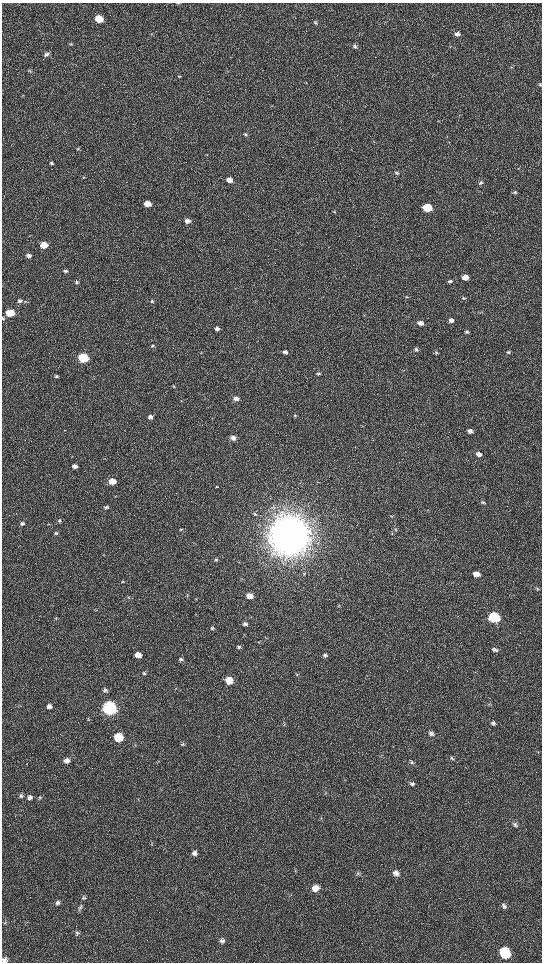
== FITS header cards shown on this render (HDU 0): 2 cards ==
NAXIS1  =                 1080 / length of data axis 1
NAXIS2  =                 1920 / length of data axis 2

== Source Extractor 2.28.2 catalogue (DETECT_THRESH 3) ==
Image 1080 x 1920 px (HDU 0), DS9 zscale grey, zoomed out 1/2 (1 PNG px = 2 x 2 image px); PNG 544 x 964 px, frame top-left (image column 1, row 1919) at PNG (2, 3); no overlay
Background 517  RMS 35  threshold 106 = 3 sigma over >= 5 px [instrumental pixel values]
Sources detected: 141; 2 cannot appear on this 1/2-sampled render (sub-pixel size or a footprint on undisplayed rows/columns) and are not listed; the other 139 listed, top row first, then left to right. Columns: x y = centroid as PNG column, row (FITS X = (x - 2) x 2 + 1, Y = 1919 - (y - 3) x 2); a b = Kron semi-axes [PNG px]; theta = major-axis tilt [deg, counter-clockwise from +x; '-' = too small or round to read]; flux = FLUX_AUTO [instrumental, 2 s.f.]
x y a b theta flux
178 3 5 2 - 5.3e+03
99 19 5 4 - 2.0e+05
315 22 5 4 - 1.0e+04
152 34 4 3 - 5.1e+03
457 34 6 5 - 2.7e+04
70 43 4 2 - 4.4e+03
355 46 5 5 - 1.5e+04
46 54 7 4 22 2.0e+04
30 71 5 4 - 1.1e+04
228 71 3 2 - 3.7e+03
179 76 4 3 - 7.1e+03
540 85 5 4 - 9.9e+03
22 95 4 3 - 5.4e+03
439 121 3 2 - 3.5e+03
245 134 5 4 - 1.3e+04
449 142 3 2 - 4.1e+03
78 149 4 3 - 5.5e+03
52 163 4 3 - 9.6e+03
397 173 5 5 - 1.4e+04
84 177 4 3 - 6.6e+03
229 180 5 4 - 5.9e+04
480 182 6 5 - 1.5e+04
515 192 5 4 - 1.1e+04
147 204 5 4 - 1.0e+05
427 207 5 4 - 3.9e+05
334 211 4 3 - 7.1e+03
187 221 5 4 - 3.2e+04
44 245 5 4 - 1.5e+05
29 256 5 4 - 2.9e+04
66 271 4 3 - 1.3e+04
465 277 5 4 - 6.5e+04
450 281 5 4 - 1.3e+04
77 282 5 4 - 1.2e+04
406 297 4 2 - 5.0e+03
463 298 5 4 - 9.2e+03
20 301 5 4 - 1.5e+04
25 301 5 4 - 7.9e+03
152 301 5 4 - 1.1e+04
10 313 5 4 - 3.0e+05
3 318 4 3 - 8.5e+03
451 320 6 4 -1 2.8e+04
420 323 5 4 - 4.4e+04
217 329 5 4 - 2.6e+04
467 332 5 4 - 1.2e+04
152 346 4 3 - 9.9e+03
416 350 5 4 - 1.4e+04
285 352 5 4 - 2.5e+04
436 352 5 4 - 9.7e+03
509 352 5 4 - 9.5e+03
201 353 3 2 - 4.3e+03
83 358 5 4 - 9.5e+05
318 374 4 4 - 1.2e+04
56 376 5 4 - 1.3e+04
389 382 3 2 - 2.2e+03
173 386 4 3 - 6.9e+03
236 399 5 4 - 3.3e+04
181 401 3 2 - 3.2e+03
294 415 4 3 - 5.5e+03
150 417 5 4 - 3.1e+04
362 426 3 2 - 3.5e+03
470 431 6 4 -12 2.6e+04
233 438 5 4 - 5.3e+04
479 454 6 4 -16 2.8e+04
75 466 5 4 - 3.9e+04
112 481 5 4 - 1.3e+05
318 482 3 2 - 3.6e+03
216 487 4 3 - 4.1e+03
115 496 3 2 - 3.4e+03
483 502 6 4 -2 1.3e+04
106 507 5 4 - 1.5e+04
255 514 5 4 - 1.0e+04
391 516 4 3 - 5.5e+03
59 521 5 4 - 1.3e+04
22 523 5 4 - 1.4e+04
48 524 4 3 - 5.4e+03
181 529 4 4 - 8.8e+03
395 530 5 3 - 8.2e+03
56 533 5 4 - 1.2e+04
289 536 15 14 - 2.4e+07
216 560 4 4 - 8.9e+03
304 574 5 4 - 8.4e+03
477 574 5 4 - 6.9e+04
242 579 4 2 - 3.9e+03
122 581 4 3 - 6.4e+03
537 588 5 4 - 9.2e+03
187 595 4 2 - 4.9e+03
250 596 5 4 - 7.0e+04
128 597 3 3 - 5.7e+03
196 599 4 3 - 5.4e+03
96 610 3 2 - 4.2e+03
494 617 6 5 - 9.7e+05
56 618 4 3 - 6.6e+03
245 624 5 4 - 2.0e+04
212 628 5 4 - 1.2e+04
266 638 3 2 - 3.8e+03
259 642 3 2 - 3.9e+03
239 647 5 4 - 1.4e+04
495 650 6 4 -31 2.0e+04
138 655 5 4 - 8.8e+04
325 655 5 5 - 1.6e+04
181 659 5 4 - 1.6e+04
144 673 4 4 - 1.0e+04
297 674 4 4 - 8.5e+03
229 680 5 4 - 2.0e+05
176 688 3 3 - 4.3e+03
105 690 5 5 - 1.8e+04
489 705 5 3 - 7.6e+03
49 706 5 4 - 3.2e+04
109 708 6 5 - 3.7e+06
88 719 4 3 - 5.9e+03
493 723 6 5 - 2.0e+04
431 734 7 5 -28 2.4e+04
118 737 5 5 - 4.6e+05
183 744 5 4 - 1.0e+04
538 752 3 2 - 3.7e+03
381 755 3 2 - 4.6e+03
452 758 4 4 - 9.7e+03
67 761 6 5 - 3.9e+04
412 762 6 5 - 1.4e+04
412 784 6 5 - 1.9e+04
21 796 5 5 - 1.4e+04
30 797 6 5 - 2.3e+04
40 798 5 4 - 9.6e+03
321 818 4 2 - 5.2e+03
515 825 6 5 - 1.8e+04
194 853 5 5 - 2.7e+04
295 870 3 3 - 5.9e+03
358 873 6 4 -65 1.3e+04
396 873 7 6 - 3.9e+04
315 888 8 6 44 6.5e+04
84 898 5 4 - 1.1e+04
58 903 7 5 61 2.1e+04
80 906 7 4 55 1.6e+04
504 906 7 5 -65 2.0e+04
5 923 5 2 - 5.8e+03
77 933 6 5 - 1.6e+04
222 941 6 5 - 1.9e+04
505 953 7 6 - 6.5e+05
5 960 7 6 - 2.9e+04
At the frame edge (FLAGS 8, measured only in part): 3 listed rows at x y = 178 3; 3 318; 5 960
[2 sub-pixel or undisplayed-footprint detections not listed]